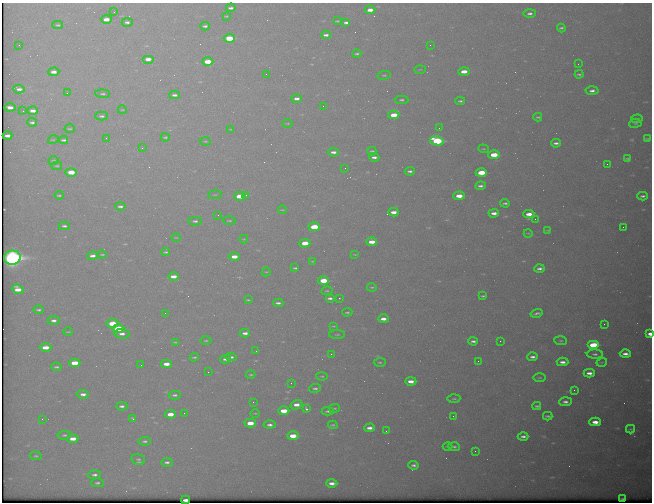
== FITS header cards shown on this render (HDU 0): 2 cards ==
NAXIS1  =                  650 / Width of table row in bytes
NAXIS2  =                  500 / Number of rows in table

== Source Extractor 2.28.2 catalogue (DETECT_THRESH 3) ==
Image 650 x 500 px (HDU 0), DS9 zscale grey, 1 PNG px = 1 image px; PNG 654 x 504 px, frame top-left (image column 1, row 500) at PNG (2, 3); each listed source drawn as its Kron ellipse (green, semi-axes under 4 px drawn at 4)
Background 607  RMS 3.2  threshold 9.57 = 3 sigma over >= 5 px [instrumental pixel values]
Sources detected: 208; all 208 listed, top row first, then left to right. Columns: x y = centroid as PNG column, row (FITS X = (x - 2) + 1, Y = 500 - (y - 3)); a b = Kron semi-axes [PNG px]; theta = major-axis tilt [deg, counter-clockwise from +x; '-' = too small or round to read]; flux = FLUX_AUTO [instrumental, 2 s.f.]
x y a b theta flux
231 8 5 3 - 560
370 10 5 3 - 1500
114 12 2 2 - 100
530 13 6 4 2 640
226 16 3 2 - 180
106 19 5 3 - 2000
337 21 4 2 - 220
127 22 5 4 - 540
346 22 4 3 - 650
58 25 5 4 - 290
205 26 5 3 - 450
561 28 4 4 - 410
326 35 5 3 - 700
229 38 5 4 - 8100
19 45 2 2 - 120
430 45 2 2 - 300
357 54 4 3 - 350
148 59 6 4 0 1600
208 62 5 4 - 4400
578 64 2 2 - 89
420 69 6 3 3 190
464 71 5 3 - 2400
54 72 6 4 2 1300
266 74 2 2 - 220
579 74 4 2 - 340
384 75 6 3 11 270
19 89 6 3 -4 880
592 91 6 4 3 810
67 93 3 2 - 150
103 94 7 4 -5 390
175 95 5 3 - 620
297 99 5 3 - 880
402 100 7 4 -1 410
460 101 5 3 - 370
323 106 2 2 - 200
10 107 5 3 - 1200
122 110 4 2 - 160
23 111 2 2 - 140
33 111 5 3 - 1300
394 115 5 3 - 4400
101 116 6 3 0 460
538 117 4 3 - 290
637 119 5 3 - 490
32 122 5 3 - 440
288 123 5 3 - 190
635 123 6 3 8 220
439 128 2 2 - 98
70 129 5 3 - 260
231 129 4 2 - 160
7 136 5 3 - 940
165 137 4 3 - 290
106 138 2 2 - 120
647 138 3 2 - 190
53 140 5 3 - 190
64 140 4 2 - 430
205 141 5 3 - 230
437 141 7 4 -10 20000
556 143 5 3 - 630
142 148 2 2 - 930
484 149 5 3 - 220
372 151 4 3 - 310
333 152 5 3 - 910
494 155 6 4 3 5400
374 157 5 3 - 750
628 158 3 2 - 280
53 160 5 2 - 190
607 164 2 2 - 350
57 166 5 3 - 250
345 168 2 2 - 100
410 171 5 3 - 510
71 172 5 3 - 4600
481 173 6 4 2 7000
480 186 5 3 - 630
59 195 4 2 - 270
215 195 7 3 7 250
246 195 3 3 - 220
240 196 5 4 - 3800
459 196 5 3 - 2900
643 196 5 3 - 500
505 203 5 2 - 400
120 206 5 3 - 540
282 210 4 2 - 170
394 212 5 3 - 1500
494 213 5 3 - 1200
529 214 5 3 - 1900
218 215 3 2 - 170
535 219 2 2 - 120
195 221 6 3 -1 470
229 221 6 3 -4 260
64 226 5 3 - 510
314 227 5 4 - 8100
623 227 2 2 - 380
548 230 4 2 - 180
528 233 4 3 - 180
176 238 5 3 - 180
244 239 4 3 - 190
372 242 5 3 - 2500
305 243 5 3 - 4000
165 252 4 3 - 290
102 254 4 2 - 210
355 254 3 2 - 140
93 256 5 3 - 950
234 257 5 3 - 2400
12 258 8 7 - 93000
312 261 3 2 - 160
295 268 4 3 - 320
539 269 5 3 - 640
266 272 5 3 - 200
174 276 5 3 - 1700
323 281 6 4 0 6200
372 287 5 2 - 220
18 289 6 4 -23 2400
327 291 6 3 7 250
483 296 4 2 - 290
330 298 5 3 - 610
339 298 2 2 - 160
248 300 4 2 - 240
278 303 5 3 - 580
39 310 5 3 - 380
347 312 5 3 - 290
165 313 2 2 - 120
537 313 6 3 15 510
383 319 5 3 - 1300
54 320 6 4 3 750
112 324 6 4 -1 5700
604 324 2 2 - 470
334 326 4 3 - 220
118 329 6 4 0 9000
68 332 5 2 - 180
245 333 5 3 - 880
122 334 8 4 -5 1100
650 334 4 3 - 1900
337 335 8 3 0 290
206 341 6 3 1 220
473 341 5 3 - 570
500 341 2 2 - 94
561 341 6 4 -4 340
175 342 4 2 - 210
593 345 6 4 0 11000
46 347 6 3 2 2500
256 351 2 2 - 93
331 354 2 2 - 370
595 354 8 4 -1 610
625 354 5 3 - 1000
194 357 4 2 - 270
231 357 6 3 -5 560
532 357 5 3 - 710
226 359 5 3 - 710
478 361 3 2 - 330
380 362 6 4 3 310
563 362 6 4 -3 1100
602 362 5 3 - 200
75 363 6 4 2 4000
166 364 5 3 - 2000
141 365 2 2 - 150
56 367 5 3 - 360
208 372 2 2 - 140
589 373 5 3 - 1200
251 375 5 3 - 270
322 376 5 3 - 270
539 378 6 3 0 250
411 381 5 3 - 1800
291 383 3 2 - 190
315 388 6 4 7 470
574 390 2 2 - 130
83 394 6 4 -2 940
175 395 6 3 -3 460
454 399 6 3 4 320
253 402 3 3 - 170
565 402 6 4 3 740
296 405 6 4 19 1600
122 406 5 3 - 600
537 406 4 3 - 360
334 408 5 3 - 230
306 409 4 3 - 510
284 411 5 4 - 4000
328 411 6 3 0 390
184 413 3 2 - 170
255 413 5 3 - 220
170 414 5 3 - 2300
453 416 2 2 - 140
548 416 4 2 - 340
42 419 3 2 - 310
133 419 3 3 - 370
595 422 6 3 -1 2000
250 423 6 3 1 3000
270 425 6 4 -1 720
333 425 5 3 - 280
369 428 5 3 - 1000
630 429 4 3 - 220
386 431 2 2 - 560
64 435 7 4 8 410
293 436 5 4 - 3500
523 436 5 3 - 650
73 439 6 3 3 1900
145 441 6 4 4 450
448 446 5 2 - 220
454 447 6 4 -3 470
475 451 2 2 - 460
36 456 6 4 -8 330
138 459 7 5 -13 480
167 462 6 4 2 510
414 465 5 3 - 600
95 475 6 4 4 630
97 483 6 4 1 440
332 483 5 3 - 1200
623 499 4 2 - 270
186 500 4 2 - 840
At the frame edge (FLAGS 8, measured only in part): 1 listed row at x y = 650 334